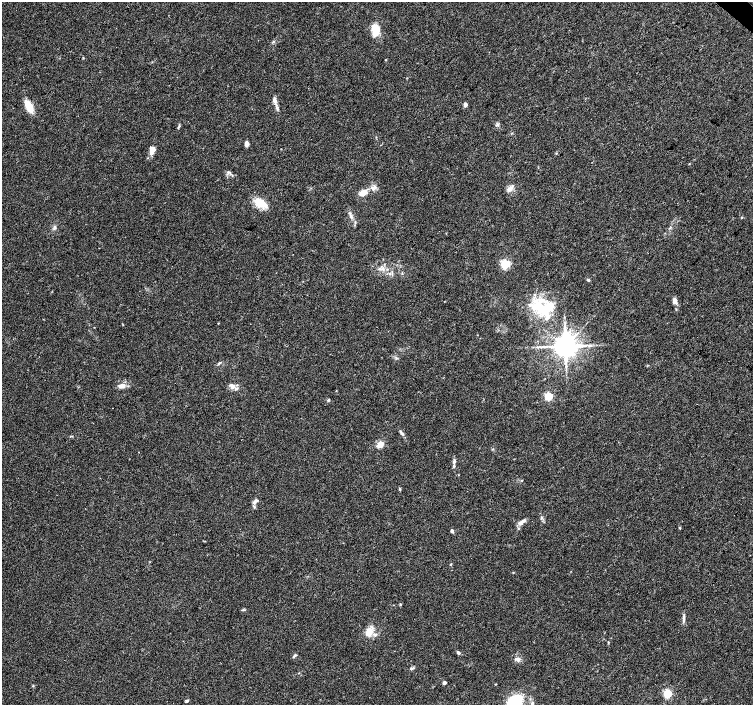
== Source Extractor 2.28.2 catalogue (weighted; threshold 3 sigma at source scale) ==
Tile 10 of 4 x 4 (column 2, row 3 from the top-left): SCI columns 1510-3011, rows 1642-3047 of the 6016 x 6028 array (HDU 1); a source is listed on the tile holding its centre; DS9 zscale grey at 2 x 2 block average (1 PNG px = mean of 2 x 2 image px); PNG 755 x 707 px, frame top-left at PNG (2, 2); no overlay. Shown black and unused: <1% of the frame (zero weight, under 3 of 4 exposures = <1% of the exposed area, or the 3 px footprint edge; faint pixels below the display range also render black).
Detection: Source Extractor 2.28.2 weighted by HDU 2 'WHT'; one run over the whole footprint, this tile lists its part. Background 0.0466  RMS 0.0039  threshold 0.0176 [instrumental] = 3 sigma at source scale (4.5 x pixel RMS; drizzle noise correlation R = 1.50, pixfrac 1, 0.0396/0.0396 arcsec/px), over >= 5 px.
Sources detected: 58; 5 inside a brighter listed object's ellipse — not listed separately; the other 53 listed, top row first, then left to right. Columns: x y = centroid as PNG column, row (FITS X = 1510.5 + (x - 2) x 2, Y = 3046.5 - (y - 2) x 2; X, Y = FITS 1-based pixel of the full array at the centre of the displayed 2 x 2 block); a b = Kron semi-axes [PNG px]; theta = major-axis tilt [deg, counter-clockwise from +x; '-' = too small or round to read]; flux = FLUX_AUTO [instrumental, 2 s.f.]
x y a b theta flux
375 30 13 7 -85 15
386 60 3 2 - 0.51
274 100 8 5 -79 3.3
465 105 4 3 - 3.4
29 106 10 5 -64 18
497 125 6 3 45 1.4
178 127 5 2 - 1
246 144 5 4 - 3.7
152 150 9 5 82 7.6
556 153 3 2 - 0.47
689 164 3 2 - 0.45
228 172 6 2 7 1
373 188 6 5 - 3.4
510 189 9 5 51 3.7
363 193 8 6 38 8.6
261 203 15 11 -2 14
350 215 5 3 - 1.9
742 218 3 2 - 0.53
54 227 6 4 -86 1.7
505 264 3 3 - 84
379 268 4 3 - 1.3
588 280 4 3 - 1.3
675 301 7 5 -89 3.8
541 307 20 11 -29 28
218 323 3 2 - 0.43
565 346 5 5 - 1300
219 363 6 2 29 1.2
122 386 8 5 7 5.5
232 386 9 6 -29 4.6
548 396 3 3 - 54
328 400 4 3 - 1
400 431 3 3 - 1
380 444 7 5 50 7.9
492 449 4 2 - 0.57
454 461 6 4 77 2
522 480 2 2 - 0.45
400 489 4 2 - 0.79
254 502 5 4 - 1.9
521 522 11 4 37 4.6
452 531 5 3 - 1.6
451 564 3 2 - 0.61
400 604 3 3 - 0.67
684 616 7 3 84 1.9
369 632 12 8 68 9.6
458 652 4 3 - 1.6
295 656 7 2 35 1.3
518 659 6 5 - 2.8
412 668 7 3 19 1.5
444 683 3 2 - 4.3
495 684 3 2 - 0.46
667 694 3 3 - 58
515 700 16 12 21 35
187 701 6 2 48 1.1
Isophote crosses this tile's border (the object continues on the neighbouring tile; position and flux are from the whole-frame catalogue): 1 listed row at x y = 515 700
Diffuse or blended objects may show on this block-average render without a row.